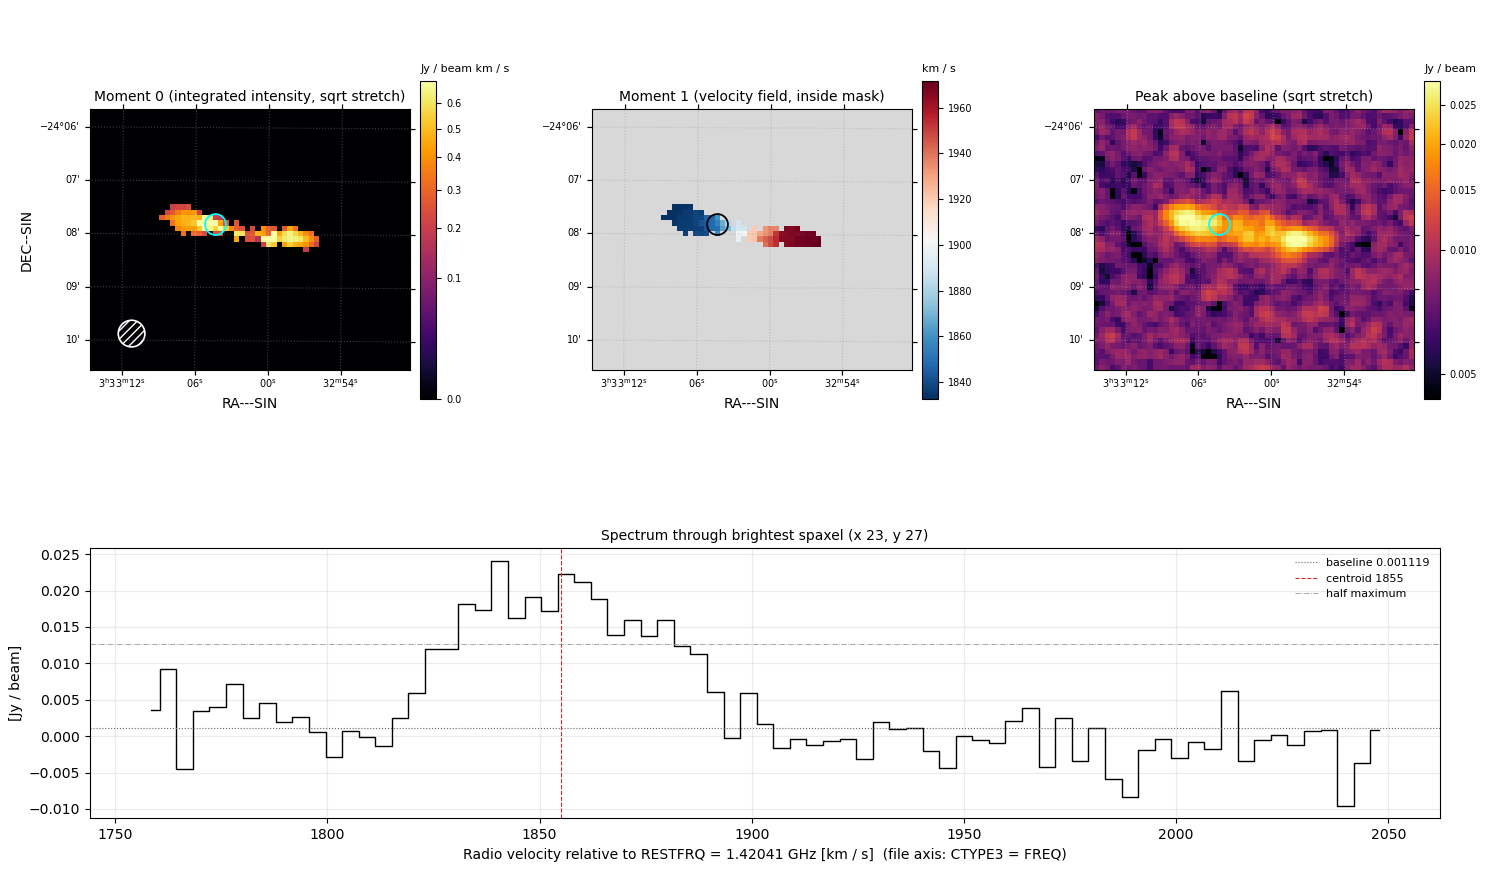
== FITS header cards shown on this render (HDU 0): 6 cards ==
BUNIT   = 'Jy/beam '
CTYPE1  = 'RA---SIN'
CTYPE2  = 'DEC--SIN'
CTYPE3  = 'FREQ    '
NAXIS3  =                   75
RESTFRQ =    1.42040575179E+09

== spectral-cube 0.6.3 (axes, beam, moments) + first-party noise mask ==
SpectralCube HDU 0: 75 channels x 49 x 60 spaxels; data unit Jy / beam (no OBJECT/TELESCOP card: untitled figure)
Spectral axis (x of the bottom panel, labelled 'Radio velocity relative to RESTFRQ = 1.42041 GHz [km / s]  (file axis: CTYPE3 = FREQ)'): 1758 .. 2048 km / s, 75 channels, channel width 3.91 km / s
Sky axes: RA---SIN/DEC--SIN; field 6' x 4.9' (6 arcsec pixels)
Beam (drawn as the hatched ellipse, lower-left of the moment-0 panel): BMAJ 30 arcsec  BMIN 30 arcsec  BPA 0 deg
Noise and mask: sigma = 3.1e-03 Jy / beam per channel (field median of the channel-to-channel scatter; agrees with the line-free scatter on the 2838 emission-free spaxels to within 1%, no correlation factor applied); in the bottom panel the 64 channels outside the line scatter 3.7e-03 Jy / beam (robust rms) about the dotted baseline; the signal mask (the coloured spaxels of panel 2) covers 3% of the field
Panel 1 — Moment 0 (line voxels x channel width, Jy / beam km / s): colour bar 0 .. 0.693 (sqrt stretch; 0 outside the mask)
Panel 2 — Moment 1 (intensity-weighted velocity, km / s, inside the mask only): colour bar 1833 .. 1972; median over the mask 1889
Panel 3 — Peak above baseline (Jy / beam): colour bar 0.00485 .. 0.0285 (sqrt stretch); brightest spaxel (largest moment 0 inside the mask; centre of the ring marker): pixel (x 23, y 27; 0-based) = FK5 03h33m04.5s -24d07m50s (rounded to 0.5 s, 10 arcsec steps: no finer than the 6 arcsec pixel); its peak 0.023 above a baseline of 0.001119
Panel 4 — spectrum at that spaxel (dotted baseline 0.001119 Jy / beam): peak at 1841 km / s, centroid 1855 km / s (red dashed line; intensity-weighted over the run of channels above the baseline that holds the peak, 1815 .. 1893 km / s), W50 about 51 km / s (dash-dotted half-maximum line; edge to edge of the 13 channels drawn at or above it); detected line 1831 .. 1874 km / s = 11 of 75 channels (15%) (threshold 4 sigma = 0.013 Jy / beam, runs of >= 3 channels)